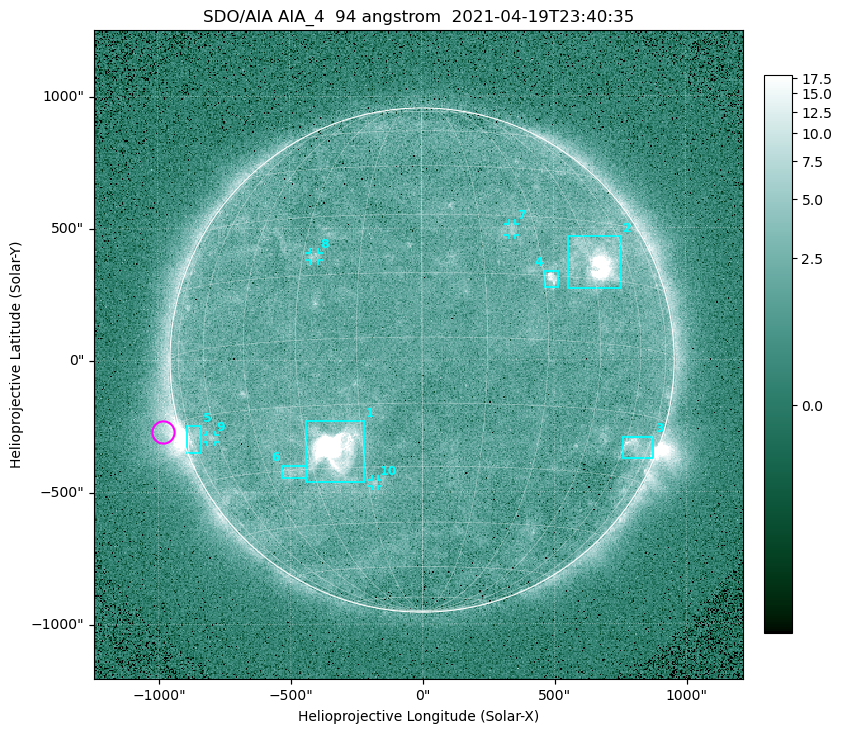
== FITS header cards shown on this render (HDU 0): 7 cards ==
TELESCOP= 'SDO/AIA '
INSTRUME= 'AIA_4   '
WAVELNTH=                   94
WAVEUNIT= 'angstrom'
DATE-OBS= '2021-04-19T23:40:35.12'
CTYPE1  = 'HPLN-TAN'
CTYPE2  = 'HPLT-TAN'

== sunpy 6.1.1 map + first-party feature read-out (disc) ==
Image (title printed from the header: SDO/AIA AIA_4  94 angstrom  2021-04-19T23:40:35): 512 x 512 px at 4.8 arcsec/px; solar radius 955 arcsec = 199 px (full disc in frame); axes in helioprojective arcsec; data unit not stated in the header (colour bar unlabelled)
Orientation: roll -0.138 deg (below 1 deg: not rotated)
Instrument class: DISC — disc imager (sunpy class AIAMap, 94 A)
Bright regions (active regions / flare kernels): reference = the median radial profile (limb darkening/brightening removed); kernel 5 px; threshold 5 sigma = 2.55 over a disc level ~1.77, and >= 1.15x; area >= 9 px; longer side >= 5 px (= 24 arcsec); searched inside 0.97 R_sun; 10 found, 10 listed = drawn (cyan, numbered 1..; 4 of them under ~33 arcsec drawn as corner ticks so the feature stays visible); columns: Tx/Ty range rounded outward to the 10 arcsec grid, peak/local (2 s.f.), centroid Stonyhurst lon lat
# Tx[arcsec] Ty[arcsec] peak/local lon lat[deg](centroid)
1 -440..-220 -460..-230 1557 -22 -26
2 550..760 270..470 65 +47 +19
3 760..880 -380..-290 4.7 +66 -22
4 460..520 270..340 7.1 +32 +14
5 -900..-840 -350..-250 5.9 -73 -19
6 -540..-440 -450..-400 2.9 -36 -30
7 330..360 470..520 2.8 +23 +26
8 -430..-390 380..410 3.1 -27 +20
9 -820..-780 -310..-280 2.9 -63 -20
10 -190..-170 -480..-450 3 -13 -34
Off-limb structures (1.02-1.3 R_sun): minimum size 50 px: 5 found; the strongest spans PA ~85..115 deg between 1.02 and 1.22 R_sun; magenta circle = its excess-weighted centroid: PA ~105 deg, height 1.07 R_sun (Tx ~-980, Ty ~-270 arcsec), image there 4.5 x the reference